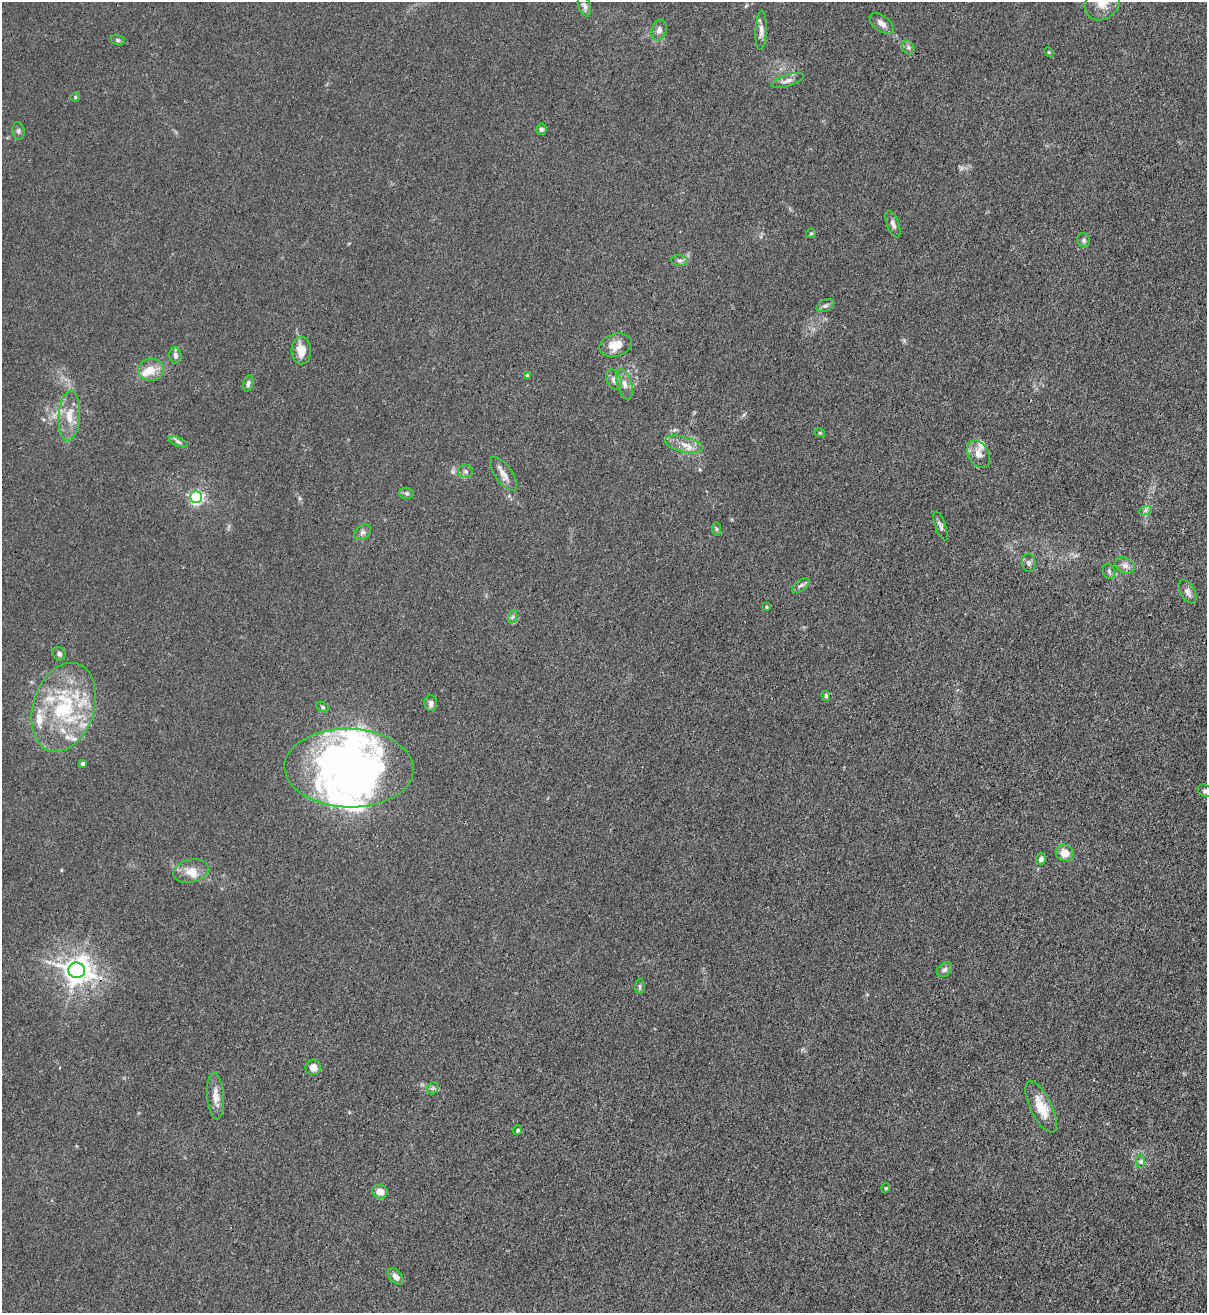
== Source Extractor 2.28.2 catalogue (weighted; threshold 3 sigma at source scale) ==
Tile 6 of 4 x 4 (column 2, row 2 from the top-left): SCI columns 1422-2626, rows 2653-3963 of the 5381 x 5304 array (HDU 1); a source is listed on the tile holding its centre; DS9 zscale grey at full resolution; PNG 1209 x 1315 px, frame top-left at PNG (2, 2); each listed source drawn as its Kron ellipse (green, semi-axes under 4 px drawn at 4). Shown black and unused: <1% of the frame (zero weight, under 3 of 4 exposures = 7% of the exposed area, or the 3 px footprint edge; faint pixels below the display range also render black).
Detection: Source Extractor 2.28.2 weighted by HDU 2 'WHT'; one run over the whole footprint, this tile lists its part. Background 0.0241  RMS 0.0029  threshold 0.0129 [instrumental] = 3 sigma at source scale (4.5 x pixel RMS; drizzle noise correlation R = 1.50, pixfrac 1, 0.05/0.05 arcsec/px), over >= 5 px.
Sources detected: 84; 2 inside a brighter object's white glare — neither listed nor drawn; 14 inside a brighter listed object's ellipse — not listed separately; the other 68 listed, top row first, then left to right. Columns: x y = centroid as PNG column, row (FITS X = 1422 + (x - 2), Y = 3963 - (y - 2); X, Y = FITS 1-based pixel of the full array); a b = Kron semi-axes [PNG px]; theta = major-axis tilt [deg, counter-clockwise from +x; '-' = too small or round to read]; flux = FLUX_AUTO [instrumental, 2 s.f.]
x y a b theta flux
1102 3 19 15 41 6
584 6 11 6 -70 1
882 23 14 7 -36 1.8
659 30 10 7 71 1.3
761 30 20 5 87 1.7
118 40 7 5 -17 0.51
908 47 7 5 -56 0.71
1049 52 5 4 - 0.32
787 80 17 5 17 1.4
75 97 5 4 - 0.29
541 129 5 5 - 0.76
18 131 9 6 -82 0.72
893 224 14 6 -69 1.1
811 233 5 4 - 0.35
1084 240 7 6 - 0.67
680 261 8 5 -5 0.73
825 306 9 5 28 0.79
616 345 16 11 16 4
301 351 13 10 -89 3.9
175 355 8 6 -82 1.1
151 370 13 11 3 3.9
527 375 4 4 - 0.56
614 380 11 7 -65 1.4
248 383 8 5 74 0.77
625 384 15 7 -75 2
69 416 25 10 86 5.1
820 433 5 3 - 0.28
178 442 10 4 -23 0.69
684 444 19 7 -14 3.1
979 454 15 10 -59 2.5
466 471 7 6 - 0.75
504 474 20 8 -54 2.4
407 493 7 5 -3 0.58
196 497 6 6 - 62
1145 511 7 4 19 0.65
941 526 15 5 -70 0.97
716 529 7 4 -88 0.52
362 532 9 6 38 0.97
1029 563 9 7 -82 0.94
1125 565 10 8 -22 1.6
1109 571 8 6 -70 0.67
801 585 10 5 36 0.84
1187 592 13 7 -60 1.4
766 607 3 3 - 0.31
512 617 7 4 71 0.59
59 654 7 6 - 0.76
826 696 5 3 - 0.45
431 703 8 6 -88 1.3
64 707 46 30 73 29
323 707 7 4 -30 0.54
83 763 4 3 - 1
349 768 64 39 -2 130
1205 791 8 5 -28 0.72
1065 853 9 8 - 3.8
1041 859 5 5 - 1.4
191 871 18 11 14 3.5
77 970 8 8 - 330
945 970 8 6 45 0.83
640 986 7 5 86 0.56
313 1067 8 7 - 2.3
433 1088 7 5 46 0.66
216 1096 23 8 -85 2.8
1041 1107 28 10 -64 5.8
518 1130 5 4 - 0.55
1141 1161 7 4 89 0.68
886 1188 5 4 - 0.32
380 1192 8 6 -14 2.5
396 1277 9 6 -44 1.5
Overlapping masked pixels (flux is a lower limit): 1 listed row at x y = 684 444
Isophote crosses this tile's border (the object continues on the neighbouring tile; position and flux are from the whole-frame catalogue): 2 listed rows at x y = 1102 3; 1205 791